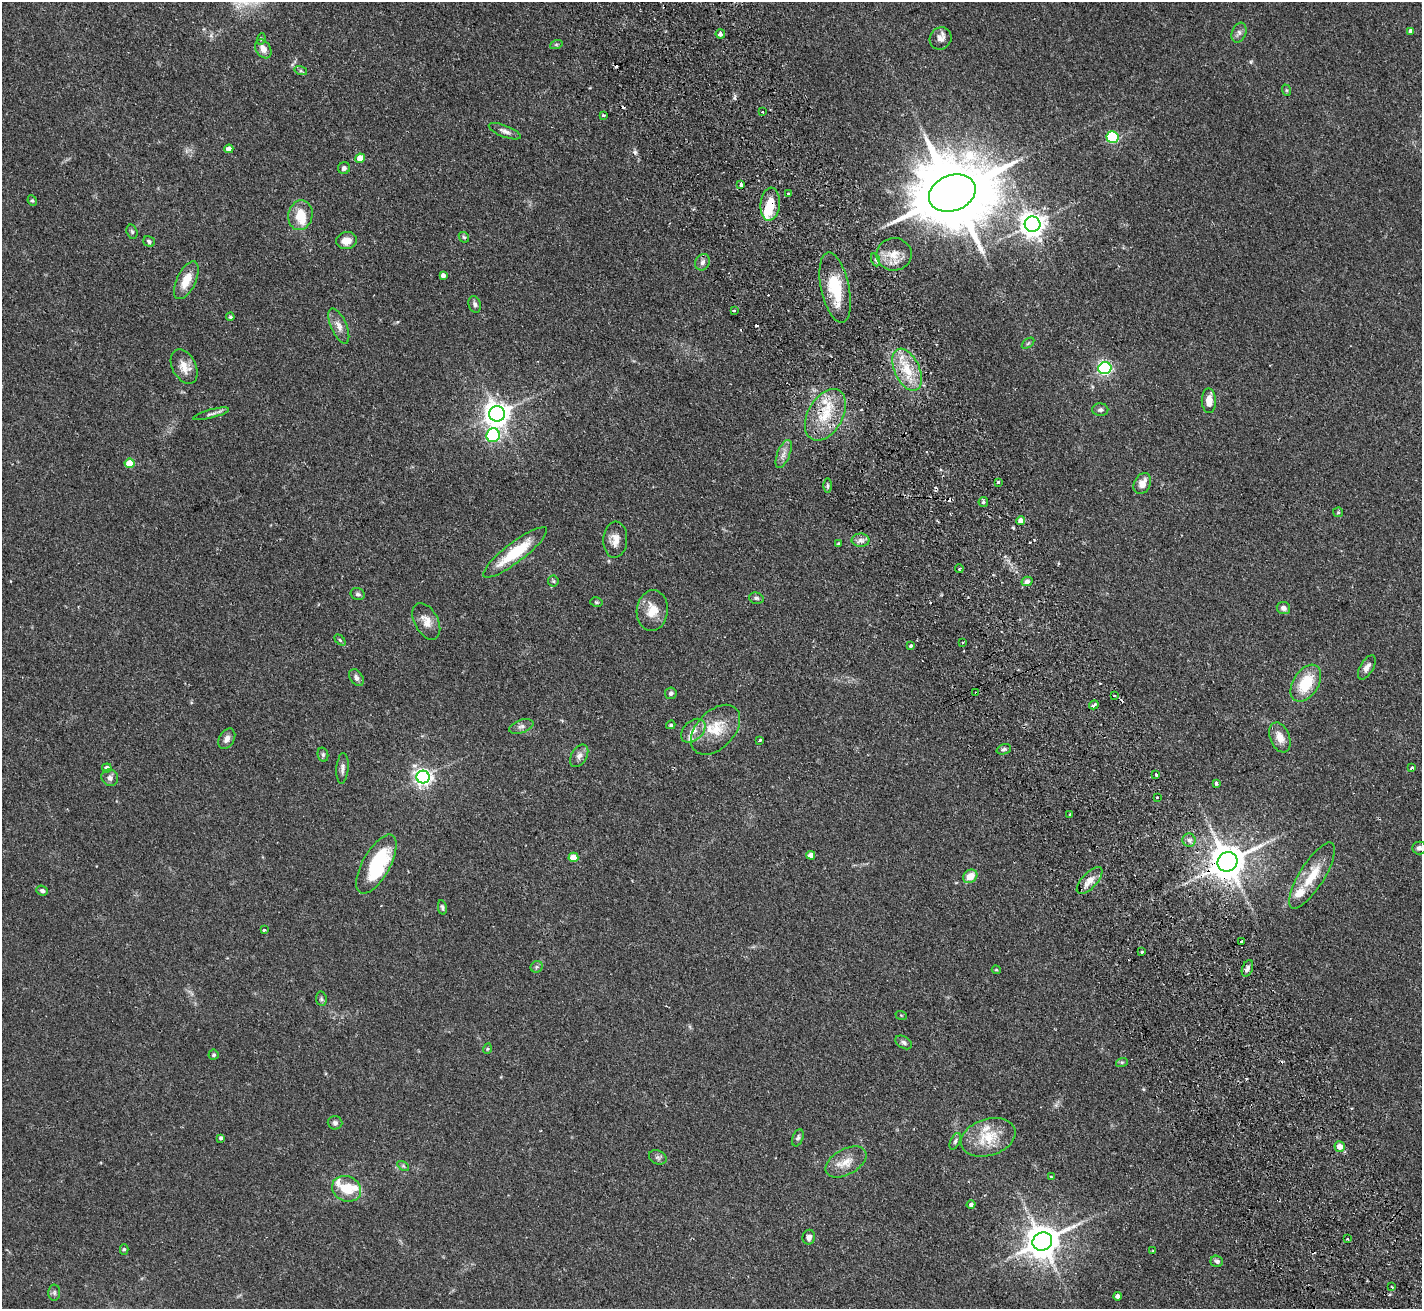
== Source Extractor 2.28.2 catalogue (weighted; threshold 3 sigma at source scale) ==
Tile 6 of 4 x 4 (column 2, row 2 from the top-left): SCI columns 1474-2893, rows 2931-4237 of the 5788 x 5729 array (HDU 1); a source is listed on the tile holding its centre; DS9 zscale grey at full resolution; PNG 1424 x 1311 px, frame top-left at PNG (2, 2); each listed source drawn as its Kron ellipse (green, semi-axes under 4 px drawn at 4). Shown black and unused: <1% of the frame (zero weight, under 2 of 3 exposures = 3% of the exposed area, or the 3 px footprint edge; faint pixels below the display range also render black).
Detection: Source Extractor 2.28.2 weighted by HDU 2 'WHT'; one run over the whole footprint, this tile lists its part. Background 0.073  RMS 0.0054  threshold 0.0241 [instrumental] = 3 sigma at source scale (4.5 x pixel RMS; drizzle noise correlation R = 1.50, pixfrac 1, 0.05/0.05 arcsec/px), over >= 5 px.
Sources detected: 162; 2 inside a brighter object's white glare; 14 cosmic-ray / hot-pixel residue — neither listed nor drawn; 5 inside a brighter listed object's ellipse — not listed separately; the other 141 listed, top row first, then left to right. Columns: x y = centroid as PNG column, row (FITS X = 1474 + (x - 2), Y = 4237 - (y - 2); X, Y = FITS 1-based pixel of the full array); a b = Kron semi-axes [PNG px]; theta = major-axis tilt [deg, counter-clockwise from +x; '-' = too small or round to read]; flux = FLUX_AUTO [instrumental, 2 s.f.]
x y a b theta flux
1411 31 4 4 - 2.3
1239 33 10 7 69 2
720 34 4 4 - 1.7
941 38 11 10 - 3.2
261 39 6 3 72 0.6
556 45 6 4 19 0.74
263 49 10 7 -56 4.1
301 71 6 4 -18 0.78
1286 90 6 4 -71 0.71
763 112 3 2 - 0.46
603 115 4 3 - 0.97
505 131 17 5 -21 2.4
1112 137 6 6 - 45
229 149 4 4 - 3.7
360 158 5 4 - 6.5
344 168 6 6 - 1.8
741 185 4 3 - 3.7
952 193 24 17 21 6300
788 194 3 3 - 0.54
32 201 5 4 - 0.75
770 204 16 10 85 11
300 215 15 12 76 10
1033 224 8 7 - 440
132 232 7 5 -72 1.1
464 237 6 4 -43 0.78
149 241 6 5 - 1.1
347 241 10 8 10 4.6
894 254 17 16 - 8.5
876 260 6 4 -70 0.96
702 262 8 7 - 2
443 275 4 4 - 1.9
186 280 20 9 65 9.4
835 288 36 14 -78 22
475 304 8 6 -73 1.4
734 310 3 3 - 1.7
230 317 4 4 - 0.84
339 326 19 8 -66 4
1028 343 7 3 37 0.64
184 367 18 11 -62 6.3
1105 368 6 6 - 100
907 370 22 12 -65 14
1209 401 12 7 -89 4.8
1100 410 8 6 -2 1.4
211 414 18 3 15 1.7
497 414 8 7 - 470
825 415 28 17 60 19
493 435 7 6 - 68
784 454 15 6 68 3
130 463 5 4 - 11
998 482 3 3 - 1.5
1142 483 11 8 63 4.7
827 485 7 3 -89 0.87
983 502 5 4 - 0.77
1338 512 5 5 - 0.58
1021 521 4 4 - 5
615 540 18 12 87 5.3
860 540 9 6 -2 2.3
839 544 3 3 - 1.4
515 552 39 10 37 23
959 569 4 3 - 0.88
553 581 6 5 - 0.77
1027 581 5 4 - 2.2
358 594 7 6 - 1.3
756 598 7 5 -14 1
596 602 6 4 -14 0.74
1283 608 7 6 - 2.2
652 611 20 15 83 8.7
426 621 20 11 -62 5.6
340 640 6 4 -45 0.74
962 642 3 2 - 0.79
911 646 4 3 - 1.7
1367 667 13 6 60 2.8
356 678 9 6 -56 1.9
1306 683 20 12 58 18
671 693 6 6 - 1.3
976 693 2 2 - 0.61
1114 696 3 3 - 0.71
1094 705 5 3 - 4.4
671 725 5 4 - 0.66
521 726 13 6 19 2.2
716 730 29 18 46 15
693 731 14 9 43 5
1280 737 16 9 -67 5.4
227 739 11 7 60 2.5
760 741 3 3 - 1.7
1004 749 7 5 19 1.2
323 755 7 5 -77 0.95
579 756 12 7 59 2.7
107 768 5 4 - 2.1
342 768 15 6 85 2.1
1412 768 3 3 - 4.1
1156 775 3 3 - 1.7
423 777 6 6 - 220
110 778 8 8 - 1.9
1216 783 3 3 - 1.8
1157 797 2 2 - 0.51
1070 814 3 2 - 1.4
1189 840 6 6 - 1.6
1419 848 7 6 - 1.7
811 855 4 4 - 3.7
573 857 5 4 - 9.4
1227 862 10 9 - 1200
376 864 33 13 61 35
970 876 7 6 - 6.3
1312 876 38 12 58 14
1090 880 17 7 47 5.7
42 891 6 5 - 1.5
442 907 7 4 -78 1
264 930 3 3 - 2.1
1242 942 3 3 - 10
1142 952 3 2 - 0.56
537 967 6 5 - 1
1247 968 8 5 69 1.7
996 970 4 4 - 0.55
321 999 7 5 -82 0.98
901 1015 6 3 -19 0.53
904 1042 9 5 -32 1.4
487 1049 5 3 - 0.55
214 1055 5 5 - 0.84
1122 1062 6 4 18 0.75
335 1123 7 6 - 1.5
988 1137 28 18 18 16
221 1138 4 3 - 1.1
798 1138 9 5 68 1.3
955 1141 9 4 66 1.1
1340 1147 5 5 - 4.8
658 1157 9 6 -24 1.4
846 1162 22 12 29 7.9
403 1166 6 4 -34 0.78
1051 1177 4 3 - 0.42
347 1189 15 12 -25 12
971 1205 4 4 - 1.6
809 1237 7 6 - 2
1348 1239 3 3 - 1.6
1042 1241 10 9 - 1100
124 1249 5 4 - 0.91
1153 1251 4 2 - 0.47
1217 1261 6 5 - 1.3
1392 1287 3 2 - 0.37
54 1293 8 6 -89 1.2
1117 1296 4 4 - 2.1
Overlapping masked pixels (flux is a lower limit): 4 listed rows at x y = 770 204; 825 415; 976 693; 1227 862
Isophote crosses this tile's border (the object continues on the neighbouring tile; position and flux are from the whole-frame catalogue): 1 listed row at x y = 1419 848